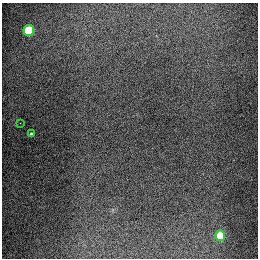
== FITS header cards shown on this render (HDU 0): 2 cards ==
NAXIS1  =                  256
NAXIS2  =                  256

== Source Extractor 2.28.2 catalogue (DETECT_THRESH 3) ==
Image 256 x 256 px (HDU 0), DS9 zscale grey, 1 PNG px = 1 image px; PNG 260 x 260 px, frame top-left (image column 1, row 256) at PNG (2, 3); each listed source drawn as its Kron ellipse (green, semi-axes under 4 px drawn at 4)
Background 1300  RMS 27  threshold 80.1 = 3 sigma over >= 5 px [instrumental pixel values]
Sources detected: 4; all 4 listed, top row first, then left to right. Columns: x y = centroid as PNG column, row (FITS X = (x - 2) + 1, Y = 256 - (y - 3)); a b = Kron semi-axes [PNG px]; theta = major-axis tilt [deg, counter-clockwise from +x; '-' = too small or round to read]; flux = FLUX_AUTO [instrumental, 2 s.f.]
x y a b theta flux
29 30 5 5 - 92000
20 123 2 2 - 1100
31 134 3 3 - 2000
220 236 5 5 - 68000